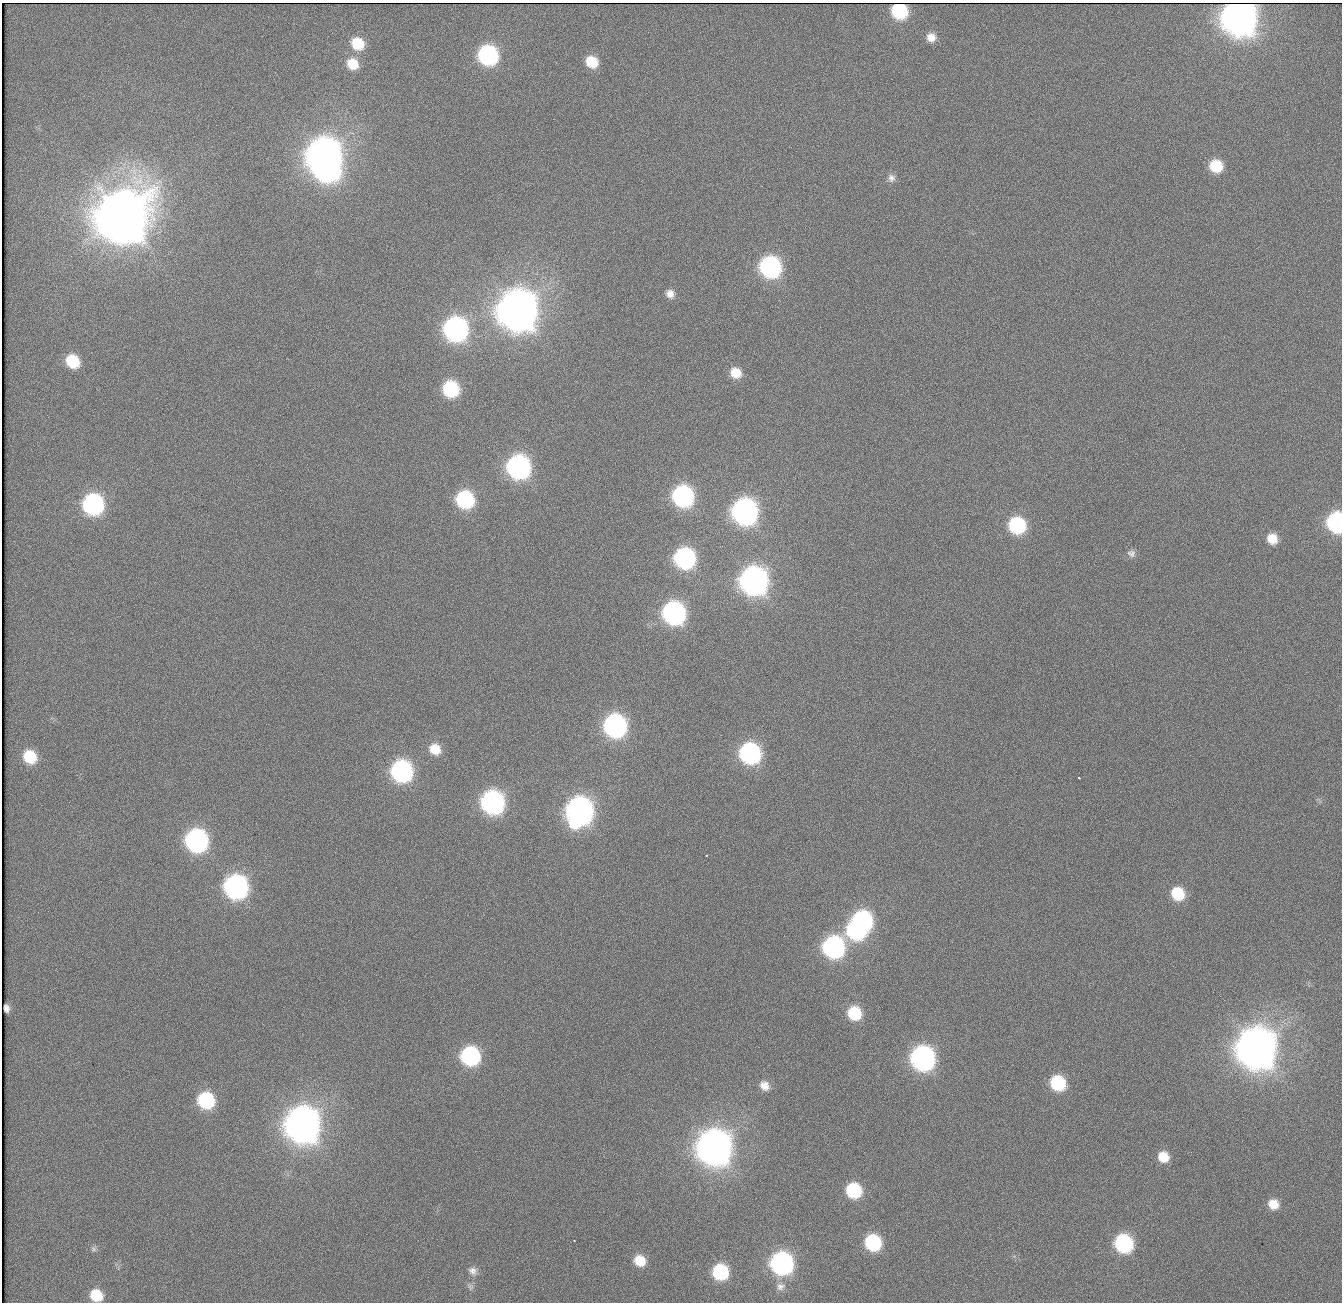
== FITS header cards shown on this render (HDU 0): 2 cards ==
NAXIS1  =                 1340          /
NAXIS2  =                 1300          /

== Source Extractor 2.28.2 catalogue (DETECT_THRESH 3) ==
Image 1340 x 1300 px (HDU 0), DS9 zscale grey, 1 PNG px = 1 image px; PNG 1344 x 1304 px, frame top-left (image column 1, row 1300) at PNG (2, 3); no overlay
Background 131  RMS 4.2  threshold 12.5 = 3 sigma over >= 5 px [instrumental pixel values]
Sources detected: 70; all 70 listed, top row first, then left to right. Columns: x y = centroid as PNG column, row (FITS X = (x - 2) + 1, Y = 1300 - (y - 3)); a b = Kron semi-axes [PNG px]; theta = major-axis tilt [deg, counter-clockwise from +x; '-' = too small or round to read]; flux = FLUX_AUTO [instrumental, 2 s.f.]
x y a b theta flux
899 11 11 10 - 2.8e+04
1239 17 14 14 - 7.0e+05
931 37 11 10 - 2.9e+03
357 44 13 11 -39 1.0e+04
488 55 12 12 - 6.4e+04
592 62 11 10 - 8.1e+03
352 64 13 12 - 6.6e+03
324 155 14 14 - 6.8e+05
1216 166 11 10 - 1.1e+04
327 170 14 12 -21 1.4e+05
891 178 11 9 -78 1.5e+03
121 216 17 17 - 2.7e+06
770 267 13 12 - 8.7e+04
670 294 11 10 - 2.2e+03
517 310 15 15 - 1.1e+06
455 329 13 12 - 1.5e+05
73 361 13 11 -43 1.1e+04
735 373 13 11 -45 5.2e+03
451 389 11 11 - 2.9e+04
518 467 13 12 - 1.3e+05
683 496 13 12 - 8.4e+04
465 499 12 11 - 4.0e+04
93 504 12 12 - 7.9e+04
745 511 13 13 - 1.9e+05
1336 522 12 10 -83 7.1e+04
1017 525 12 11 - 3.3e+04
1272 539 10 10 - 4.8e+03
1131 553 12 10 -23 1.7e+03
685 558 13 12 - 8.0e+04
754 581 14 13 - 2.8e+05
674 613 13 12 - 1.2e+05
615 726 13 12 - 1.2e+05
435 749 12 11 - 5.0e+03
750 753 13 12 - 8.0e+04
30 757 11 10 - 1.1e+04
401 771 13 12 - 9.1e+04
1079 778 3 3 - 1.0e+03
492 802 13 12 - 1.2e+05
579 811 14 13 - 2.4e+05
196 840 13 12 - 1.2e+05
706 855 3 2 - 9.3e+02
236 887 13 13 - 1.4e+05
1178 894 12 11 - 1.2e+04
862 920 13 11 -41 6.4e+04
856 930 13 11 -40 4.9e+04
833 947 13 13 - 9.5e+04
6 1008 7 5 -80 1.1e+03
854 1013 12 11 - 1.4e+04
1257 1048 16 15 - 1.2e+06
470 1056 13 12 - 5.2e+04
923 1058 14 13 - 1.5e+05
1058 1083 13 11 -45 2.1e+04
764 1086 14 12 -43 3.4e+03
206 1100 13 12 - 2.9e+04
302 1124 15 14 - 6.9e+05
714 1147 15 15 - 6.8e+05
1163 1157 12 11 - 5.6e+03
854 1191 13 12 - 2.1e+04
1273 1204 12 11 - 4.2e+03
574 1240 3 2 - 9.7e+02
873 1242 12 11 - 2.8e+04
1123 1243 12 11 - 4.3e+04
94 1249 8 7 - 8.7e+02
640 1261 12 11 - 6.0e+03
782 1263 13 12 - 1.1e+05
473 1271 12 10 -46 1.8e+03
720 1272 12 11 - 2.5e+04
470 1287 10 8 -79 1.0e+03
780 1287 12 10 20 1.7e+03
96 1295 12 10 -31 8.4e+03
At the frame edge (FLAGS 8, measured only in part): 1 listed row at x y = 1336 522